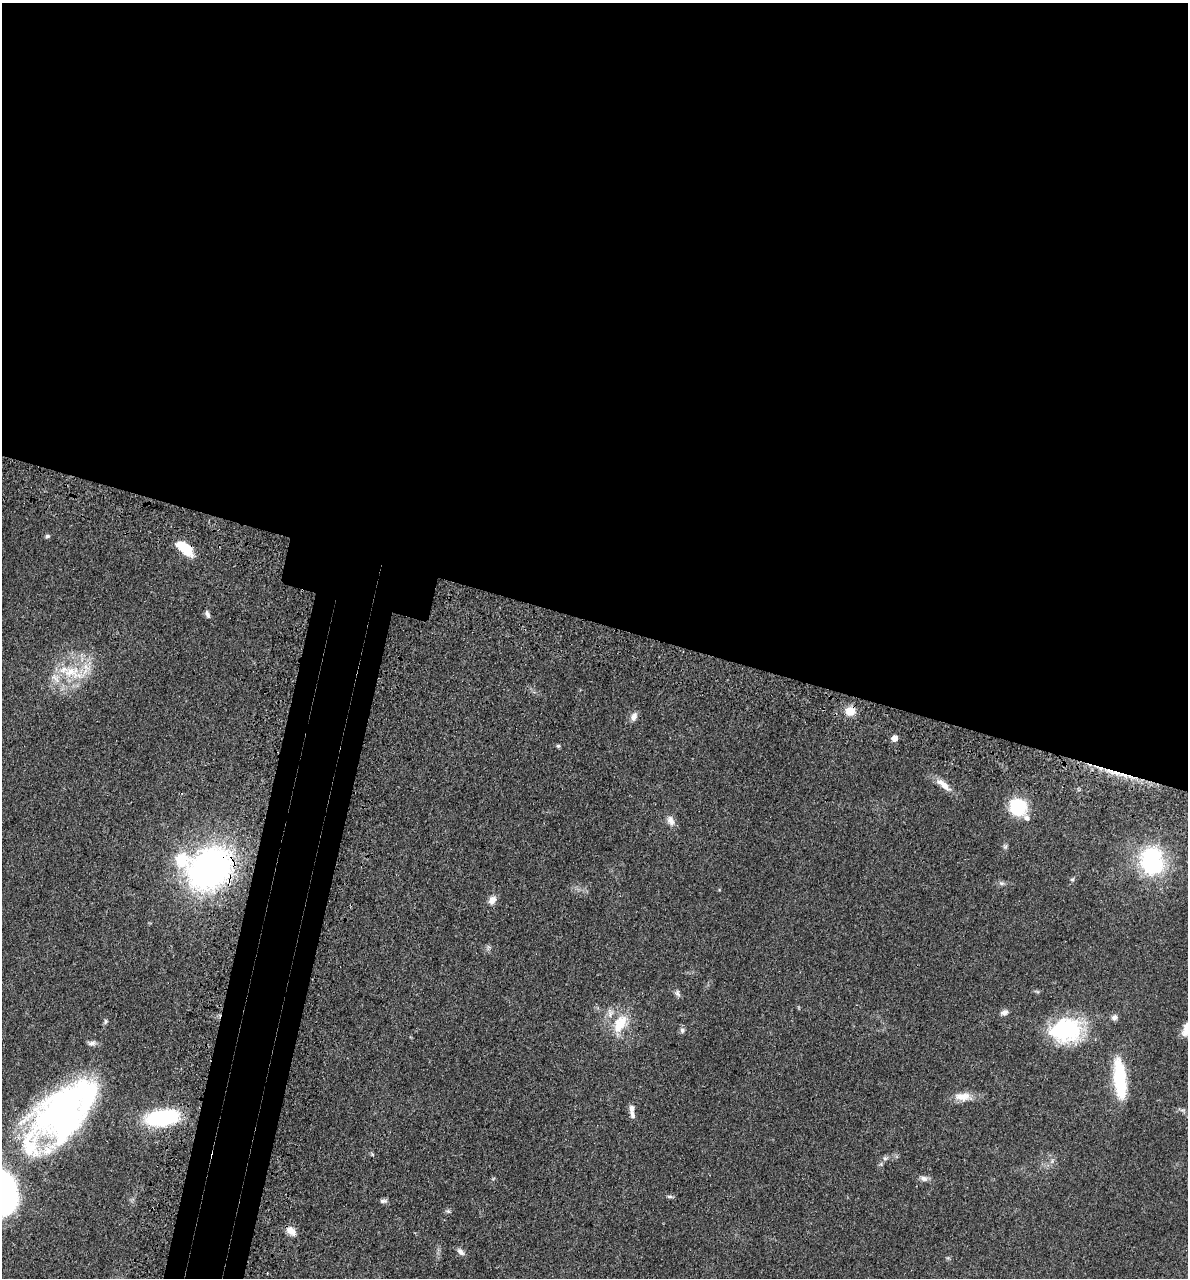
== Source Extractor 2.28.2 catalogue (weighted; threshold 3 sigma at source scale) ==
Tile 3 of 4 x 4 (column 3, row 1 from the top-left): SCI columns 2689-3874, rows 3898-5173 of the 5260 x 5242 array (HDU 1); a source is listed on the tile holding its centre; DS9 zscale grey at full resolution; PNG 1190 x 1280 px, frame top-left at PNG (2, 3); no overlay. Shown black and unused: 53% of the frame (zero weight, under 3 of 4 exposures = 7% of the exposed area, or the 3 px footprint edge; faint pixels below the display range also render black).
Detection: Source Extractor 2.28.2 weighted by HDU 2 'WHT'; one run over the whole footprint, this tile lists its part. Background 0.041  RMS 0.005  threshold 0.0223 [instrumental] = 3 sigma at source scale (4.5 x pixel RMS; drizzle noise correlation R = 1.50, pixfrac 1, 0.05/0.05 arcsec/px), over >= 5 px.
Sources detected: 44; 2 inside a brighter object's white glare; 1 cosmic-ray / hot-pixel residue — not listed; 6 inside a brighter listed object's ellipse — not listed separately; the other 35 listed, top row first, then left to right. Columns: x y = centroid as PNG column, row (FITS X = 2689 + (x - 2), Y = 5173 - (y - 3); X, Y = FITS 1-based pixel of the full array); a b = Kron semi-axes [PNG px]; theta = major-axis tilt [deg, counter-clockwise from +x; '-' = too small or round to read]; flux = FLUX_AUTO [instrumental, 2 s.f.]
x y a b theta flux
47 536 6 5 - 0.9
185 549 18 8 -39 18
207 614 9 5 -68 1.5
72 672 32 16 -17 18
850 711 12 10 11 5.6
634 717 11 7 65 2.6
894 738 5 4 - 4.8
558 746 5 4 - 0.66
943 785 22 8 -41 4.9
1018 807 17 17 - 22
671 821 14 8 -66 3.1
1152 861 32 25 -84 46
210 868 37 29 39 180
1072 879 6 5 - 0.79
1001 883 7 5 -1 1.1
492 900 11 8 58 3
677 993 10 6 -56 1.3
1004 1013 9 6 15 1.9
1114 1017 7 7 - 1.8
106 1021 7 5 74 0.87
622 1021 20 16 -81 11
682 1030 7 6 - 1.3
1065 1030 36 27 8 43
92 1043 10 6 8 1.7
1120 1079 43 12 -85 28
963 1097 22 11 1 6.1
61 1109 80 38 48 140
632 1109 10 7 82 2.2
162 1117 32 13 9 50
885 1158 6 5 - 0.99
924 1178 10 7 -14 1.9
669 1196 8 4 0 0.88
383 1201 10 5 0 1.3
291 1231 13 9 -43 3.5
461 1252 11 6 -47 1.9
Overlapping masked pixels (flux is a lower limit): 3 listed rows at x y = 185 549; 850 711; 210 868